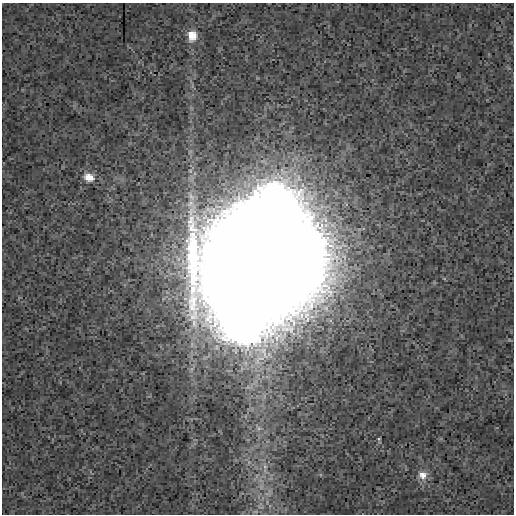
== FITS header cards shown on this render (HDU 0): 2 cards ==
NAXIS1  =                  512
NAXIS2  =                  512

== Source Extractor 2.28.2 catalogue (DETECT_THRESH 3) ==
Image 512 x 512 px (HDU 0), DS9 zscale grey, 1 PNG px = 1 image px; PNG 516 x 516 px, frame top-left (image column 1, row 512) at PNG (2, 3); no overlay
Background 3.02e-04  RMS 0.0014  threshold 0.00408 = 3 sigma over >= 5 px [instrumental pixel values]
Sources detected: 7; all 7 listed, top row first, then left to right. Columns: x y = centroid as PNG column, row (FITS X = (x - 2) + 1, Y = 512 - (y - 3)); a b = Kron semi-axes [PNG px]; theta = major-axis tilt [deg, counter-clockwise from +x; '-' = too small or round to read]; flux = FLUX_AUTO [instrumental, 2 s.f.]
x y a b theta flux
192 36 13 11 89 1.2
89 177 13 10 -23 0.98
260 260 51 45 39 7400
259 428 6 6 - 0.22
379 439 5 4 - 0.1
265 467 6 6 - 0.25
422 475 13 12 - 0.86